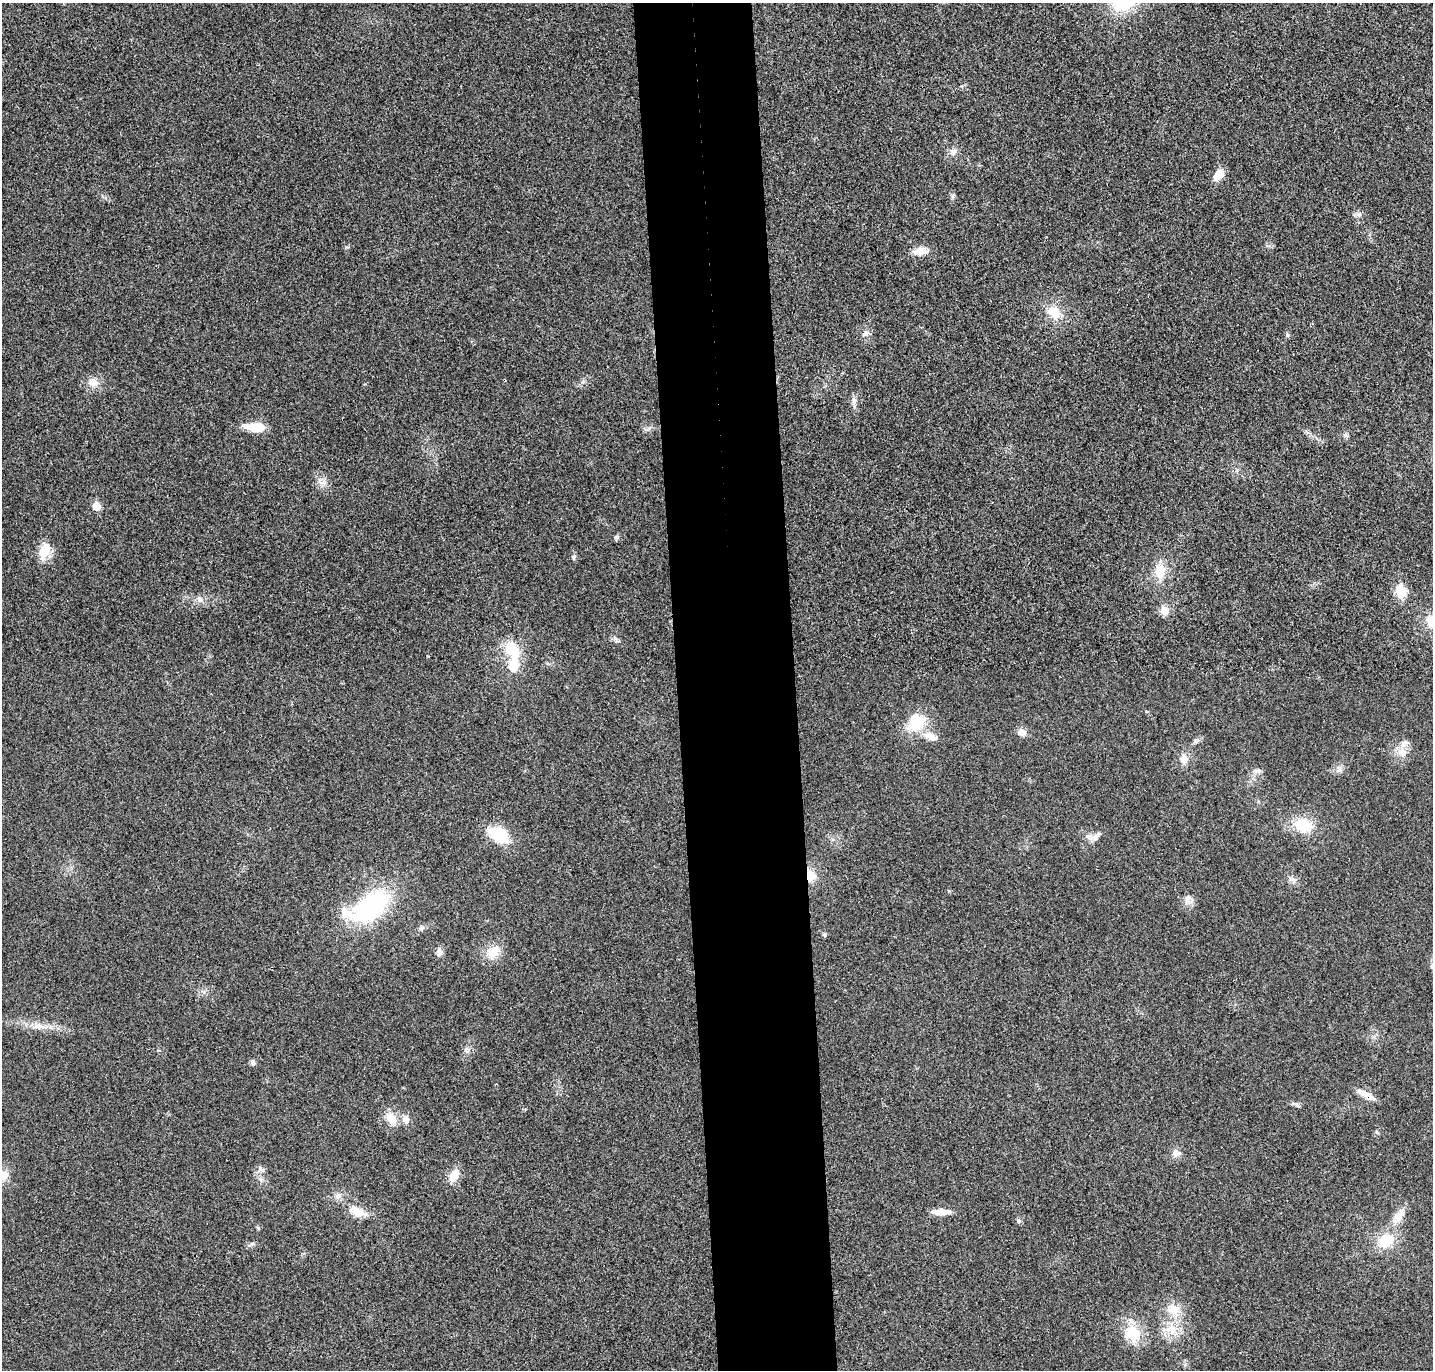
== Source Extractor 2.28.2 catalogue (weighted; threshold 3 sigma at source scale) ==
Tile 5 of 3 x 3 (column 2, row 2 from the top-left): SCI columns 1488-2918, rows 1484-2851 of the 4408 x 4332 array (HDU 1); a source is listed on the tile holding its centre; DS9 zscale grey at full resolution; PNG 1435 x 1372 px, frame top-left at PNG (2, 3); no overlay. Shown black and unused: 8% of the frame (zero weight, under 3 of 4 exposures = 6% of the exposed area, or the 3 px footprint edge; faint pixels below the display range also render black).
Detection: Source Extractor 2.28.2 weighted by HDU 2 'WHT'; one run over the whole footprint, this tile lists its part. Background 0.0232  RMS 0.0063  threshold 0.0283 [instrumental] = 3 sigma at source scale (4.5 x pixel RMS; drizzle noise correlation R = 1.50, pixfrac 1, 0.05/0.05 arcsec/px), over >= 5 px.
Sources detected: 63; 1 inside a brighter object's white glare — not listed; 2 inside a brighter listed object's ellipse — not listed separately; the other 60 listed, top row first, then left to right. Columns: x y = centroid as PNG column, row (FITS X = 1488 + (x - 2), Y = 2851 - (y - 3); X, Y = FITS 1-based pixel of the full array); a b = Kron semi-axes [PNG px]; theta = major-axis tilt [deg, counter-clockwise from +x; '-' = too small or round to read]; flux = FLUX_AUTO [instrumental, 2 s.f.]
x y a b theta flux
954 152 11 7 49 3
1219 175 14 9 48 7.3
1358 214 8 4 0 1.6
920 251 15 9 8 7.8
1054 312 17 14 -42 12
865 333 9 7 31 2.7
1287 335 6 4 73 0.92
93 383 14 11 1 5.8
854 401 12 6 -85 2.7
255 427 27 11 -3 11
1345 435 6 5 - 1.3
323 482 10 6 56 2.8
96 506 5 5 - 13
617 537 6 5 - 1.1
44 551 19 11 72 11
574 557 6 5 - 1.3
1160 571 20 14 74 11
1401 592 7 6 - 35
200 600 9 6 -63 2.2
1165 610 10 9 - 5.5
1432 622 17 13 -55 13
615 638 8 5 -53 1.7
512 650 19 13 -65 19
916 723 21 16 52 21
1022 732 9 7 -11 4.7
931 737 19 9 -24 7
1195 741 6 6 - 1.4
1402 752 13 10 -62 5.7
1184 759 12 9 -80 5.2
1339 769 7 4 -71 1.5
1303 825 20 15 -17 19
499 835 16 10 -31 33
1094 838 14 7 2 3.9
810 875 11 9 -85 9.6
1292 880 10 5 -23 2.2
1188 899 14 9 -85 4.1
371 907 37 20 35 90
421 928 6 5 - 1.3
824 935 6 5 - 1
439 952 10 7 89 3.1
493 952 21 15 59 10
38 1026 15 6 -1 4.6
253 1063 8 6 -47 1.6
1366 1095 24 7 -29 6.4
391 1118 15 10 -52 9.2
406 1119 10 9 - 3.9
1176 1153 11 8 10 3.4
261 1169 10 6 -5 2.1
4 1175 13 11 73 5.5
454 1175 13 9 59 9
338 1195 8 7 - 2.5
357 1212 27 11 -24 9.5
941 1212 18 9 -1 6.7
1399 1216 21 10 57 7.9
1018 1221 6 6 - 1.3
1385 1241 19 15 32 16
252 1244 7 5 45 1.4
1174 1309 17 14 -8 10
1172 1329 13 11 -64 8.3
1133 1333 26 18 -71 18
Overlapping masked pixels (flux is a lower limit): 2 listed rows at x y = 810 875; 1366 1095
Isophote crosses this tile's border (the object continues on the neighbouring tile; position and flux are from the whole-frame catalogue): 2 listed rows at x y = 1432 622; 4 1175
Unlisted compact peaks at least as high as the median listed source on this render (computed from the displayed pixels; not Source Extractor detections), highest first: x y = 258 1228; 346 247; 1377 1132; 583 381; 467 1051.